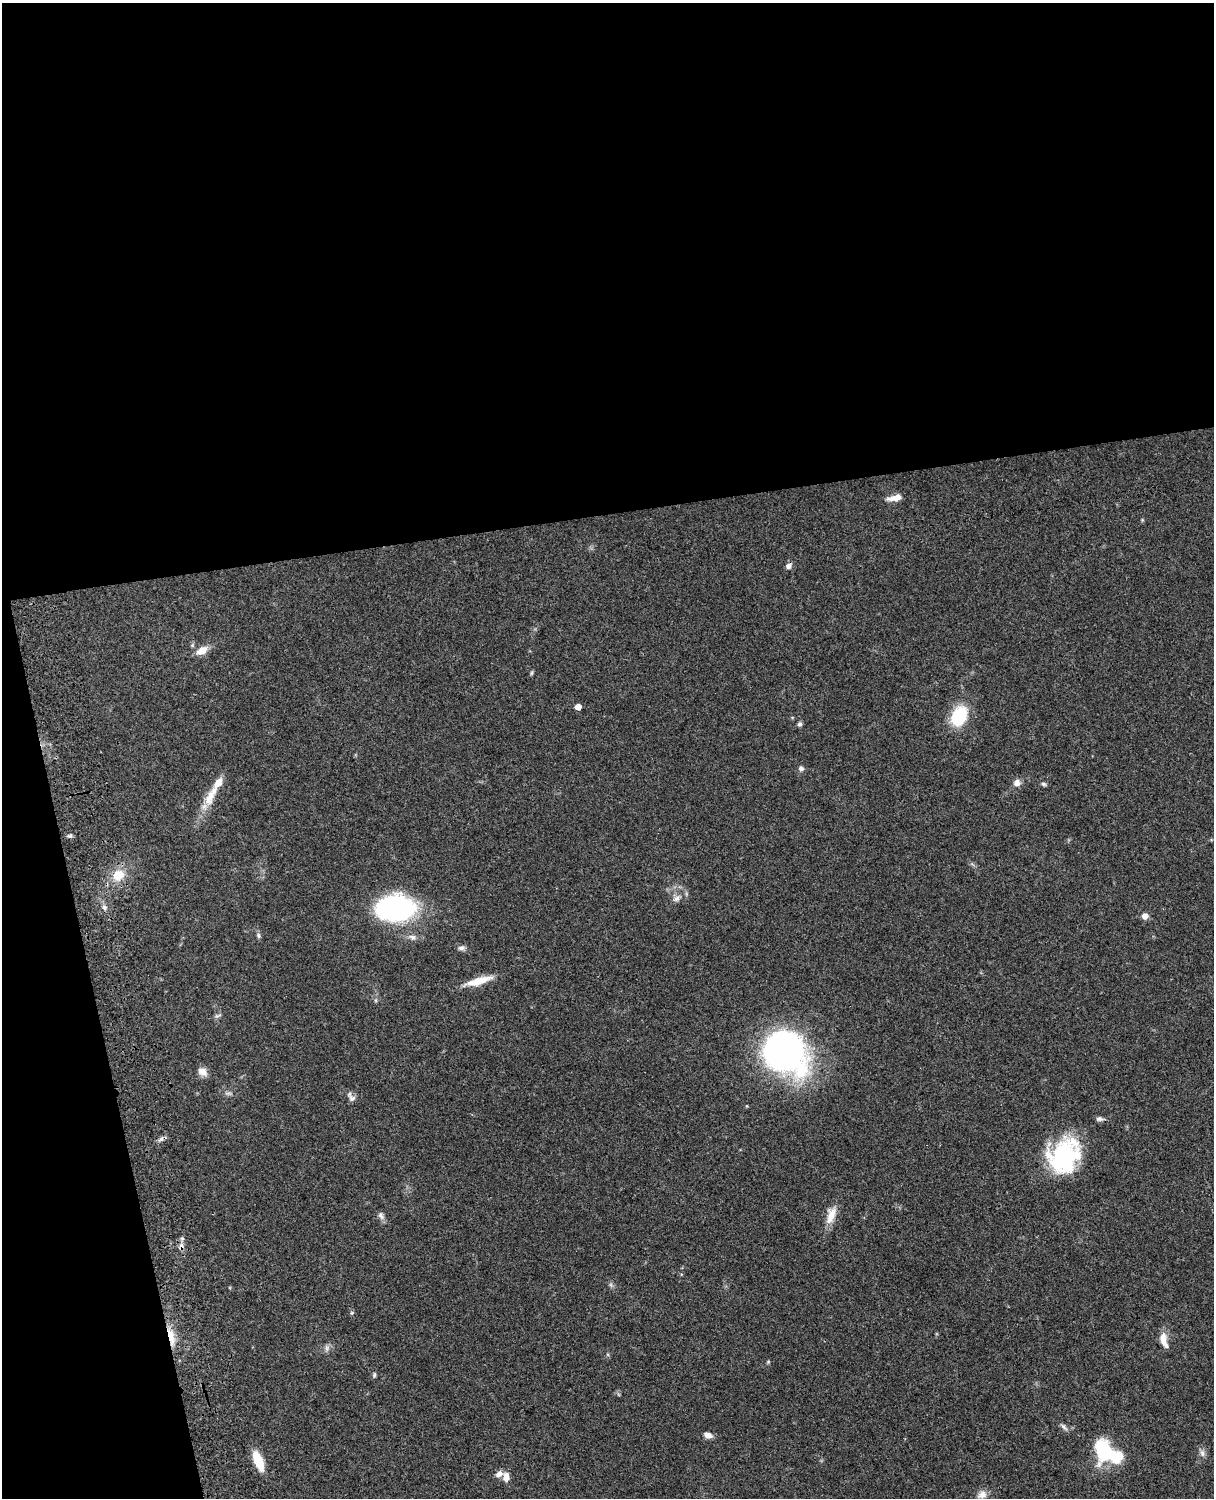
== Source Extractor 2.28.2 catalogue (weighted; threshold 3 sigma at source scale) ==
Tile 1 of 4 x 3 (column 1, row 1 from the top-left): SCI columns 121-1332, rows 3268-4763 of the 5087 x 4927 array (HDU 1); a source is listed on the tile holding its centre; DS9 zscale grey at full resolution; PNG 1216 x 1500 px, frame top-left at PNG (2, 3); no overlay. Shown black and unused: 39% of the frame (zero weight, under 3 of 4 exposures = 6% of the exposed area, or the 3 px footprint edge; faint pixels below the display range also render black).
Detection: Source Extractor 2.28.2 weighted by HDU 2 'WHT'; one run over the whole footprint, this tile lists its part. Background 0.0809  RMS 0.0058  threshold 0.0262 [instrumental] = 3 sigma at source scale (4.5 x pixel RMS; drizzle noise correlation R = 1.50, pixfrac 1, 0.05/0.05 arcsec/px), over >= 5 px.
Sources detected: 51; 1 too faint to see at this stretch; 2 inside a brighter object's white glare — not listed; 4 inside a brighter listed object's ellipse — not listed separately; the other 44 listed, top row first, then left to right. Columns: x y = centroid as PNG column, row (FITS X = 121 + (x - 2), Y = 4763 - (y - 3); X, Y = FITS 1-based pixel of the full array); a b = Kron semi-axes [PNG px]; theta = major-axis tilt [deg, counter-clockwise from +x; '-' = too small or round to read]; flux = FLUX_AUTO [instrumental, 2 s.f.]
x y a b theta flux
894 498 18 6 9 5.2
788 566 8 7 - 2.3
202 650 16 9 31 6.2
532 673 6 4 88 0.77
578 707 5 4 - 4.9
959 716 20 14 64 28
800 724 6 5 - 1.3
801 768 7 6 - 1.6
1017 783 9 8 - 3.3
1044 784 7 5 -17 1.1
211 796 36 11 62 13
70 836 7 5 -12 1.3
118 875 12 10 33 11
677 898 12 7 51 2.8
104 907 8 6 -65 2
395 908 31 21 2 120
1145 916 6 6 - 4
258 936 8 6 -75 1.2
413 937 11 7 -18 2.8
461 948 10 6 11 1.9
478 981 32 8 16 12
376 1000 6 4 72 0.8
218 1016 12 5 22 1.5
784 1051 35 30 -43 250
202 1072 13 10 -33 3.9
352 1098 10 9 - 2.5
1099 1119 9 6 -4 1.9
161 1139 6 6 - 1.5
1064 1158 41 31 67 60
831 1215 23 11 74 7.9
381 1216 11 7 -61 2.1
181 1246 11 7 86 3
171 1337 26 8 -77 9.1
1163 1340 17 8 -85 5.9
327 1348 9 6 88 1.9
768 1362 6 4 19 0.61
374 1375 8 5 81 0.98
1064 1427 12 6 -43 1.9
708 1435 10 7 -19 3.1
1101 1447 11 11 - 27
1202 1453 10 6 -68 2.3
258 1461 21 8 -68 16
506 1477 11 8 90 4.3
982 1495 14 10 32 3.7
Overlapping masked pixels (flux is a lower limit): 2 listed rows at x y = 181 1246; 171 1337